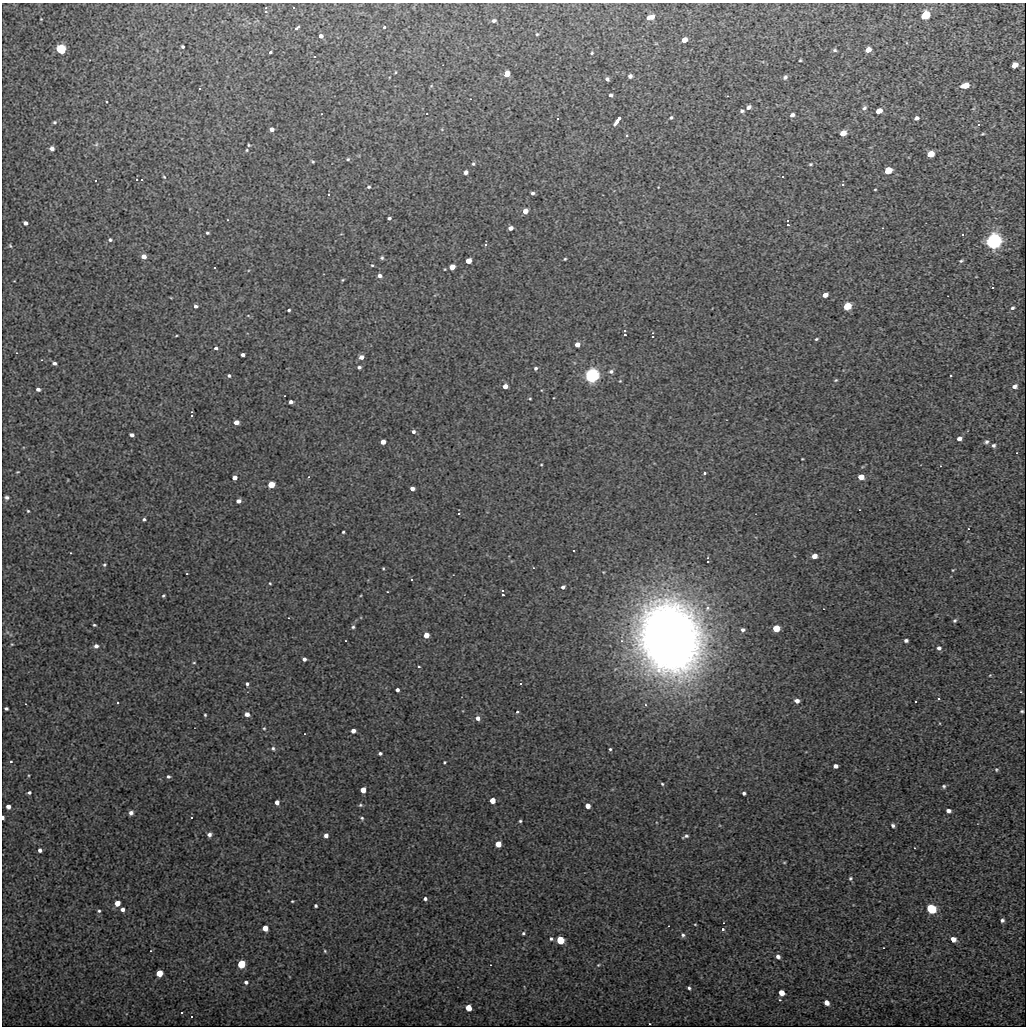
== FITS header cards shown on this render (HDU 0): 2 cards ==
NAXIS1  =                 1024
NAXIS2  =                 1024

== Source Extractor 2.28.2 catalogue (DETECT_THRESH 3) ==
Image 1024 x 1024 px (HDU 0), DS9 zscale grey, 1 PNG px = 1 image px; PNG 1028 x 1028 px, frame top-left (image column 1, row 1024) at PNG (2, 3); no overlay
Background 40.9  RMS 5.7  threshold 17.2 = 3 sigma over >= 5 px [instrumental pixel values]
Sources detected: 243; all 243 listed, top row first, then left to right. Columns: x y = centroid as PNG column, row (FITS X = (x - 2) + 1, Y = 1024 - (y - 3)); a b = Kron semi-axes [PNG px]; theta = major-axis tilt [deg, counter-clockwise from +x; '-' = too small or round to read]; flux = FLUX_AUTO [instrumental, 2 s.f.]
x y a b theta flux
294 8 2 2 - 250
266 12 3 3 - 33000
925 16 6 5 - 26000
651 17 8 4 13 2600
41 19 2 2 - 230
494 21 5 4 - 980
384 27 3 3 - 950
297 28 6 3 37 1600
537 34 4 4 - 410
321 36 4 4 - 1600
684 40 5 4 - 4500
182 46 3 3 - 620
61 50 5 4 - 84000
835 50 5 4 - 620
868 50 5 4 - 3800
270 52 3 3 - 3000
592 53 3 3 - 450
315 57 3 2 - 520
800 60 3 2 - 400
1014 65 5 4 - 3200
396 72 4 3 - 330
507 74 5 4 - 8300
630 76 4 4 - 1200
785 77 5 5 - 970
607 79 4 3 - 920
431 86 5 3 - 360
965 86 6 4 17 6300
200 89 2 2 - 330
611 95 4 3 - 870
107 102 3 2 - 300
748 107 5 4 - 1300
864 108 7 5 45 950
742 111 5 4 - 820
879 111 5 4 - 4700
792 115 5 4 - 1300
671 117 5 4 - 600
619 118 4 3 - 2700
916 118 5 4 - 1200
558 119 3 3 - 4800
54 122 4 4 - 570
616 122 7 3 56 3500
979 125 3 3 - 1200
272 129 4 4 - 1800
843 133 5 4 - 5000
983 134 4 2 - 370
627 136 3 3 - 960
96 144 6 5 - 750
249 145 3 3 - 390
52 149 5 5 - 1700
247 150 3 3 - 340
930 154 5 4 - 8300
348 159 5 5 - 590
313 161 4 3 - 430
473 164 4 4 - 550
811 164 6 4 15 620
888 171 5 4 - 13000
466 172 4 4 - 1300
164 177 5 4 - 450
783 177 3 3 - 890
137 180 3 3 - 10000
843 185 3 3 - 7500
369 187 4 4 - 640
875 189 3 2 - 320
533 193 3 3 - 820
329 195 3 3 - 3900
525 211 4 4 - 4700
389 218 4 3 - 1000
25 223 4 4 - 1600
788 225 3 3 - 41000
510 228 4 4 - 1900
207 233 3 3 - 550
962 235 3 2 - 610
110 240 4 4 - 650
993 242 6 5 - 680000
486 245 3 3 - 9500
10 246 5 3 - 430
144 257 4 4 - 3900
382 258 5 4 - 650
565 259 3 2 - 390
468 261 4 4 - 8800
961 261 6 4 21 520
372 265 4 3 - 400
452 267 4 4 - 9100
214 268 2 2 - 300
445 269 4 2 - 260
380 276 5 4 - 1700
343 280 4 3 - 390
993 288 3 3 - 2500
825 295 5 4 - 2700
196 306 4 3 - 1100
847 306 5 4 - 26000
1012 308 6 4 41 840
289 310 3 3 - 610
248 315 5 3 - 350
625 335 3 3 - 37000
176 336 3 2 - 310
653 337 3 3 - 13000
816 339 3 2 - 430
577 345 4 4 - 4200
216 348 4 4 - 940
243 355 4 3 - 1500
361 357 5 4 - 2200
54 363 4 4 - 1000
359 367 4 3 - 950
536 368 3 3 - 710
611 372 5 4 - 940
229 376 4 4 - 690
591 376 5 5 - 460000
951 376 3 3 - 550
836 380 4 3 - 430
620 381 3 3 - 290
505 386 4 4 - 4100
1015 386 6 5 - 1300
38 389 5 4 - 1200
530 399 3 2 - 320
291 402 4 4 - 1500
192 416 3 3 - 23000
236 422 4 4 - 4000
413 432 4 4 - 1000
132 435 4 4 - 1600
959 439 4 4 - 1700
383 442 4 4 - 4900
986 442 6 5 - 850
994 445 5 5 - 810
802 459 3 2 - 260
541 465 3 2 - 300
17 472 4 3 - 330
704 473 3 3 - 1100
308 477 4 3 - 300
861 477 5 4 - 7200
235 478 4 4 - 3000
271 485 4 4 - 20000
412 489 4 4 - 2500
7 497 5 4 - 1000
238 501 4 4 - 2000
28 511 3 3 - 420
459 514 3 3 - 4700
144 519 4 4 - 660
343 532 3 3 - 490
574 551 3 3 - 1100
814 556 4 4 - 3800
707 562 3 3 - 27000
104 565 4 4 - 550
383 568 3 3 - 380
953 570 4 3 - 330
187 574 2 2 - 260
412 580 3 2 - 340
270 583 3 3 - 360
563 587 4 3 - 1100
502 595 3 3 - 33000
163 596 4 3 - 490
707 608 7 6 - 1400
955 620 5 4 - 670
94 625 3 3 - 460
353 627 5 4 - 610
776 628 5 4 - 16000
743 630 4 4 - 1000
7 632 6 4 -71 640
426 635 4 4 - 6900
670 638 45 37 -74 550000
906 640 4 3 - 970
12 644 5 4 - 440
96 646 5 5 - 1600
939 648 5 5 - 1100
304 659 4 4 - 1300
194 663 4 3 - 330
419 667 4 3 - 470
990 675 4 3 - 310
247 684 4 4 - 910
520 684 3 2 - 640
397 690 4 4 - 1200
938 699 3 2 - 530
797 701 5 4 - 1900
915 702 3 3 - 1100
118 703 3 2 - 310
6 708 4 3 - 730
1022 711 3 3 - 500
517 712 3 3 - 1100
247 714 5 4 - 2200
205 715 3 3 - 430
478 718 5 5 - 1700
264 728 4 4 - 410
353 731 4 4 - 2400
273 748 6 5 - 800
610 749 3 3 - 470
380 753 4 3 - 820
11 762 4 4 - 390
444 762 3 3 - 410
835 766 4 4 - 1700
996 770 5 5 - 520
168 776 4 4 - 770
662 784 5 4 - 540
944 786 5 4 - 710
363 790 4 4 - 5800
29 793 4 3 - 750
744 793 4 3 - 760
492 800 4 4 - 7300
277 802 4 4 - 2300
360 805 5 4 - 530
588 806 4 4 - 3400
8 807 4 4 - 2000
948 811 4 4 - 1600
131 813 4 4 - 1500
3 817 4 2 - 1300
191 818 3 3 - 4100
362 818 5 4 - 540
520 821 3 3 - 520
893 825 4 3 - 860
209 835 4 4 - 1300
326 835 4 4 - 2100
686 836 8 4 23 920
498 844 4 4 - 8600
40 850 4 4 - 1300
784 862 5 3 - 380
850 878 5 4 - 560
425 899 4 4 - 1000
292 901 3 2 - 350
117 903 4 4 - 5400
316 906 3 3 - 680
122 909 4 4 - 1700
931 909 5 5 - 65000
99 911 4 4 - 580
1002 920 4 4 - 810
695 924 4 3 - 310
265 928 4 4 - 6300
723 930 3 3 - 1200
523 933 5 4 - 630
683 935 6 5 - 880
551 939 5 4 - 680
953 939 5 4 - 3100
560 940 5 4 - 29000
325 951 4 3 - 430
778 956 5 4 - 1400
241 964 5 4 - 31000
598 965 4 4 - 390
159 973 4 4 - 11000
246 982 5 5 - 930
689 988 4 3 - 680
781 993 5 4 - 5600
826 1003 5 4 - 2500
468 1008 5 4 - 9100
181 1013 2 2 - 330
191 1017 3 3 - 3400
At the frame edge (FLAGS 8, measured only in part): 1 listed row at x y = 3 817